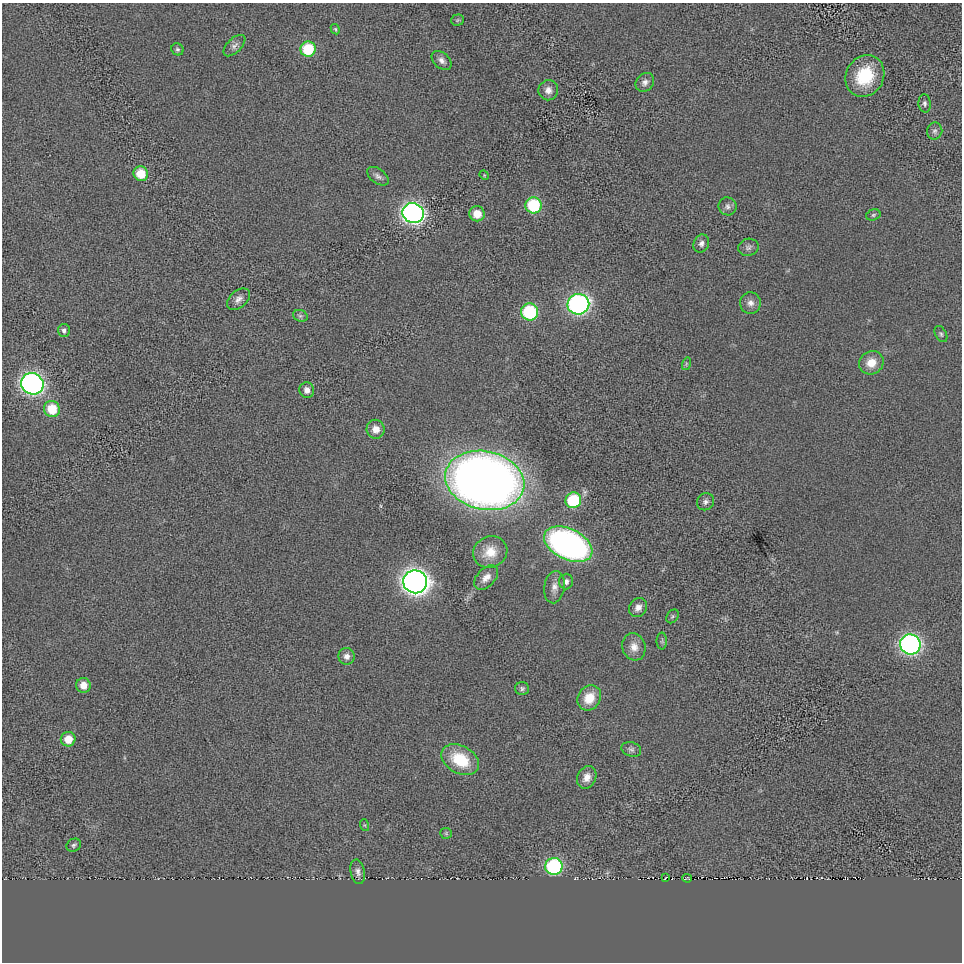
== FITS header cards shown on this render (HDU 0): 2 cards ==
NAXIS1  =                  960 / length of data axis 1
NAXIS2  =                  960 / length of data axis 2

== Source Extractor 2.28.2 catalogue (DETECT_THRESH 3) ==
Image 960 x 960 px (HDU 0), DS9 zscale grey, 1 PNG px = 1 image px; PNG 964 x 964 px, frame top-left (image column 1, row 960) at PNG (2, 3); each listed source drawn as its Kron ellipse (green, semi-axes under 4 px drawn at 4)
Background 3.71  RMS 160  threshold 487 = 3 sigma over >= 5 px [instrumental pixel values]
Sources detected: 63; all 63 listed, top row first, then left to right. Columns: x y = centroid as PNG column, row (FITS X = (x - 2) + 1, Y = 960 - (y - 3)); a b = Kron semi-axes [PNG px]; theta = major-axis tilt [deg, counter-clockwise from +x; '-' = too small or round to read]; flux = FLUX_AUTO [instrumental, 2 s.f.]
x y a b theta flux
457 20 6 5 - 1.7e+04
335 29 5 3 - 1.3e+04
234 46 13 7 44 5.1e+04
177 49 6 5 - 2.2e+04
308 49 7 7 - 5.0e+05
442 60 11 7 -40 5.3e+04
865 76 21 18 61 5.0e+05
645 82 10 8 43 5.1e+04
548 90 10 10 - 7.5e+04
925 103 9 6 -85 2.9e+04
935 131 8 7 - 3.4e+04
141 174 7 7 - 2.6e+05
484 175 5 4 - 1.1e+04
378 176 12 7 -37 4.4e+04
534 205 8 8 - 7.2e+05
728 206 9 9 - 4.4e+04
413 213 11 10 - 4.4e+06
477 214 7 7 - 1.8e+05
873 215 7 5 17 2.0e+04
701 243 9 7 66 4.7e+04
748 247 10 8 12 4.0e+04
239 299 13 8 41 6.5e+04
750 303 11 10 - 7.4e+04
578 304 11 10 - 3.1e+06
529 312 8 8 - 8.2e+05
300 316 7 5 -20 2.4e+04
64 330 6 6 - 3.3e+04
941 334 9 5 -61 2.4e+04
871 363 12 11 - 1.7e+05
686 364 6 4 73 1.7e+04
32 384 11 10 - 4.1e+06
307 390 8 7 - 6.5e+04
52 409 8 8 - 2.9e+05
376 429 9 9 - 1.0e+05
485 480 40 29 -12 1.3e+07
573 500 8 7 - 6.3e+05
705 502 9 8 - 4.1e+04
568 544 26 15 -26 4.3e+06
490 552 17 15 25 2.0e+05
486 578 15 9 46 8.4e+04
415 582 12 11 - 8.1e+06
566 582 8 7 - 4.7e+04
554 587 16 10 82 8.7e+04
638 607 10 8 55 6.5e+04
672 616 7 5 55 1.9e+04
662 641 8 5 -90 2.2e+04
910 644 10 10 - 3.4e+06
634 647 14 11 -73 1.0e+05
347 656 8 8 - 5.4e+04
83 685 7 7 - 1.2e+05
522 689 7 6 - 2.6e+04
589 698 13 11 54 2.3e+05
68 739 7 7 - 1.7e+05
631 749 10 7 -18 3.9e+04
460 760 20 13 -29 4.7e+05
587 777 11 9 65 9.5e+04
364 825 6 4 -70 1.2e+04
446 833 6 5 - 1.7e+04
74 845 7 6 - 2.5e+04
554 866 8 8 - 1.4e+06
358 872 12 7 -78 5.1e+04
665 878 4 2 - 8.5e+03
687 878 5 2 - 9.7e+03